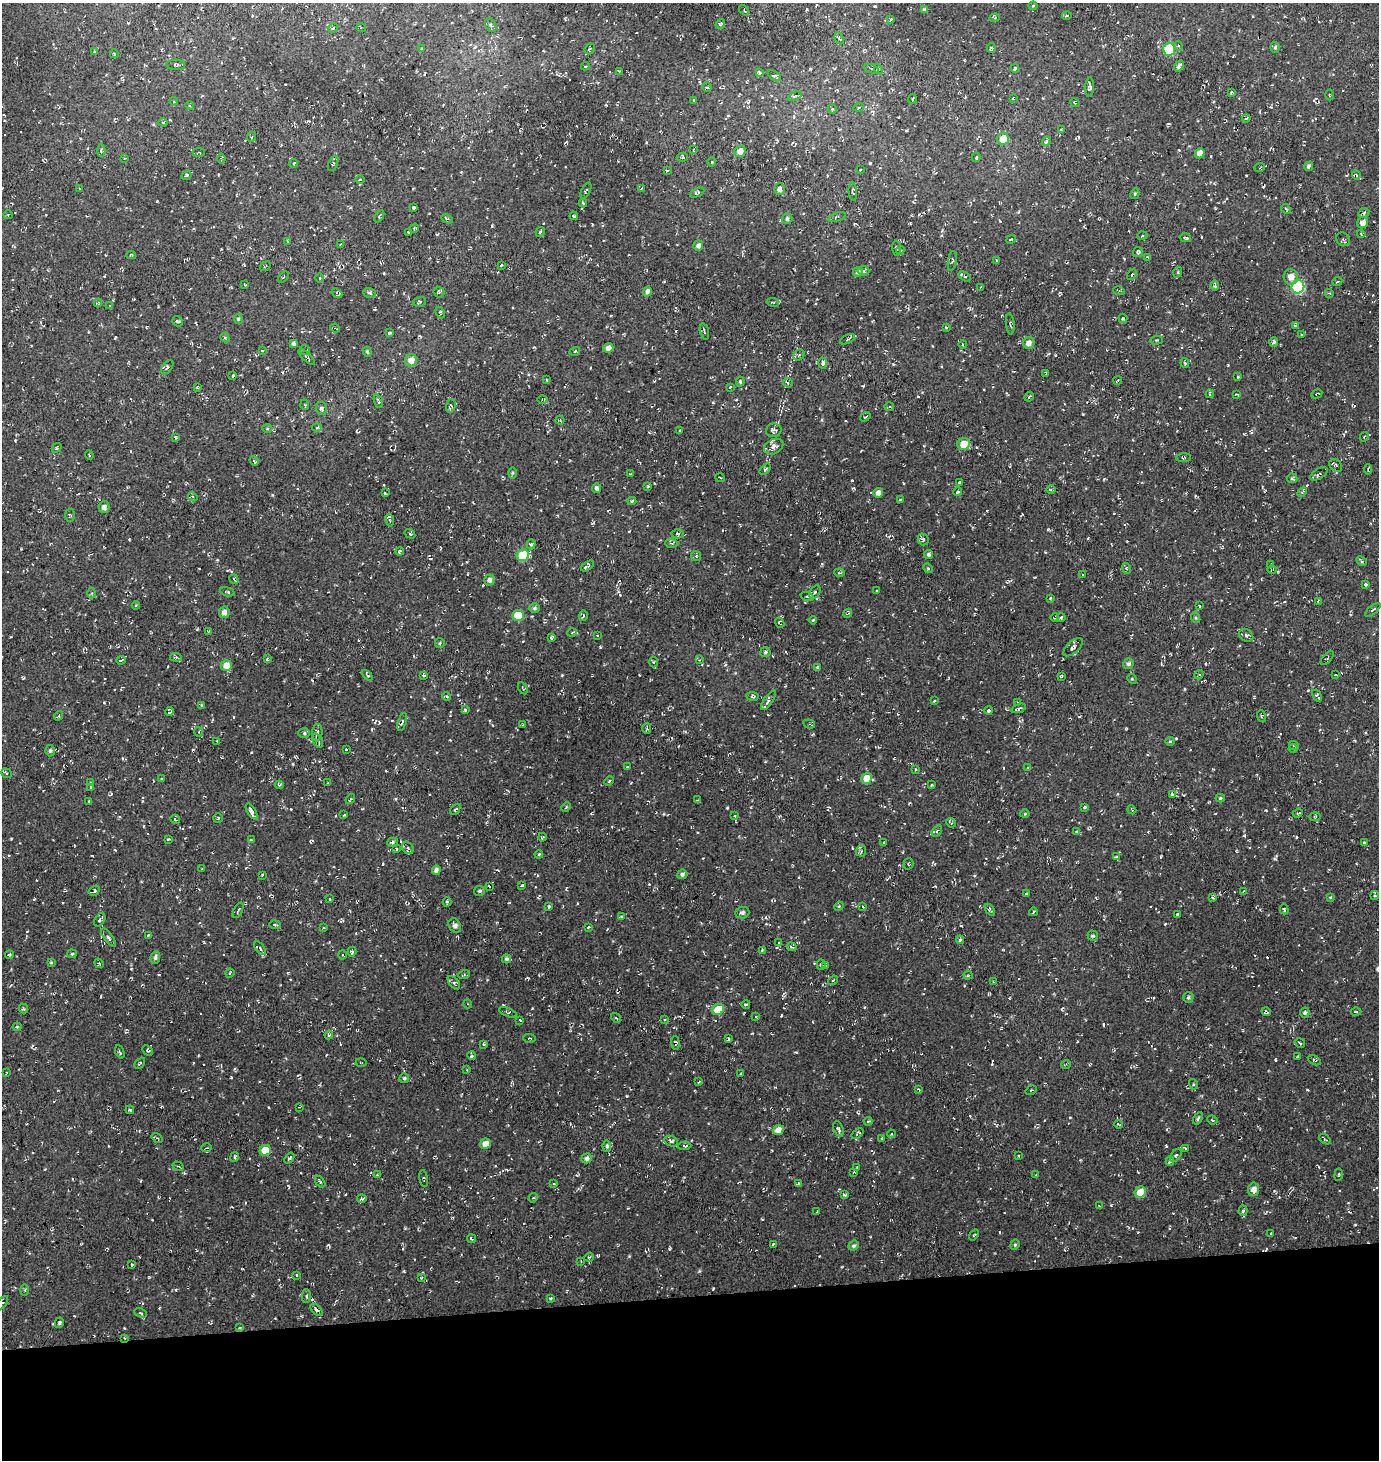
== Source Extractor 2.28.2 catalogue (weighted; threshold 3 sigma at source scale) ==
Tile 8 of 3 x 3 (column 2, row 3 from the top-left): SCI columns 1404-2780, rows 129-1586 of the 4198 x 4559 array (HDU 1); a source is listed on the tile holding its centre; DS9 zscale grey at full resolution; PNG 1381 x 1462 px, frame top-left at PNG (2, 3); each listed source drawn as its Kron ellipse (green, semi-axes under 4 px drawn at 4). Shown black and unused: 11% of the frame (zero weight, under 3 of 4 exposures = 5% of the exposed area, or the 3 px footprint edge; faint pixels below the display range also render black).
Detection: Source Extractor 2.28.2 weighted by HDU 2 'WHT'; one run over the whole footprint, this tile lists its part. Background 0.00417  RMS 0.0048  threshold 0.0217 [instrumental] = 3 sigma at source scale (4.5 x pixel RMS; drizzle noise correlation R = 1.50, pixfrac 1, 0.0396/0.0396 arcsec/px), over >= 5 px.
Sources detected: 788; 37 cosmic-ray / hot-pixel residue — neither listed nor drawn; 6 inside a brighter listed object's ellipse — not listed separately; of the other 745, all 500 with FLUX_AUTO >= 0.44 (the completeness limit of this list) listed and drawn (245 fainter detections not listed), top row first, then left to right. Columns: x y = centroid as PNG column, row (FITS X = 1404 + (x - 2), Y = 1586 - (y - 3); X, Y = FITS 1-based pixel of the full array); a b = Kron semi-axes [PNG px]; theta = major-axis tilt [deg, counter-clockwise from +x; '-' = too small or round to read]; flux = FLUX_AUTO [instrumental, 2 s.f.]
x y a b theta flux
1033 6 4 4 - 0.51
744 10 5 4 - 0.73
925 10 4 4 - 1.3
1067 16 5 2 - 0.51
995 18 5 4 - 0.69
891 19 3 3 - 0.59
720 24 5 4 - 0.83
491 25 7 5 -58 0.91
333 28 5 4 - 0.83
361 28 5 3 - 0.45
839 38 6 4 -63 0.99
1179 46 5 3 - 0.59
1275 47 5 4 - 0.75
991 48 5 4 - 0.82
421 49 4 4 - 0.57
590 49 5 5 - 0.71
1169 49 6 6 - 25
94 51 3 2 - 0.48
114 54 4 3 - 0.6
176 65 9 5 -2 1.1
585 66 4 3 - 0.49
1179 66 6 3 55 1.2
1015 68 4 3 - 0.76
871 69 8 4 -19 0.78
878 69 5 4 - 0.93
619 71 4 3 - 0.47
759 72 4 4 - 1.4
774 76 7 4 -29 1.6
707 87 5 5 - 0.73
1090 87 10 4 88 1.3
1231 93 4 3 - 0.57
1329 95 5 3 - 0.46
795 96 8 4 26 0.92
1013 98 3 2 - 0.51
912 99 5 3 - 0.49
694 100 3 3 - 0.47
174 101 4 3 - 0.72
1075 103 5 3 - 0.49
190 106 4 3 - 0.48
859 107 5 3 - 0.59
832 109 4 4 - 0.53
1246 118 4 3 - 0.46
163 123 4 3 - 0.5
1061 129 3 2 - 0.57
251 137 5 3 - 0.54
1003 139 6 6 - 7.2
1047 141 5 4 - 0.93
101 150 6 4 86 1.3
693 150 4 3 - 0.45
740 151 6 5 - 3.4
199 152 6 3 3 0.49
1200 153 5 4 - 3.1
682 157 5 4 - 0.73
976 157 5 3 - 0.51
125 158 4 4 - 0.48
221 159 5 2 - 0.5
712 162 5 3 - 0.44
294 163 4 4 - 0.73
333 164 8 4 64 0.75
1308 166 5 4 - 0.95
1260 167 5 3 - 0.52
861 169 3 2 - 0.64
667 170 4 3 - 0.5
186 175 5 3 - 0.72
1356 175 5 3 - 0.46
360 180 5 3 - 0.47
79 188 4 3 - 0.48
641 188 4 3 - 0.48
779 189 6 5 - 1.7
586 191 8 3 62 0.61
697 192 7 4 28 1
853 192 9 3 -87 0.71
1135 194 5 4 - 0.54
583 203 4 2 - 0.76
413 208 3 3 - 0.79
1286 209 5 3 - 0.6
1364 213 6 4 25 0.95
8 215 5 4 - 0.52
379 216 6 4 58 0.62
574 216 4 3 - 0.71
837 217 9 4 18 0.88
447 219 6 3 -27 0.72
787 219 5 5 - 1.3
1363 223 6 5 - 3.7
414 228 5 3 - 0.62
408 232 3 3 - 0.56
540 232 5 4 - 0.63
1361 234 4 3 - 0.52
1142 236 5 3 - 0.47
1185 238 6 3 -13 1
1011 239 5 3 - 0.52
1343 239 7 6 - 1.1
288 241 3 3 - 0.52
340 245 4 3 - 0.5
698 246 5 4 - 1.8
897 248 7 3 -88 0.65
900 250 4 3 - 0.64
1138 252 5 5 - 1
131 255 5 4 - 0.53
1148 257 4 3 - 0.7
997 260 3 3 - 0.55
952 261 10 4 80 0.93
501 265 3 2 - 0.44
265 266 6 3 37 0.45
863 271 6 5 - 1.1
858 272 5 5 - 1.3
1178 272 5 3 - 0.48
1132 274 6 3 56 0.63
965 276 7 4 -29 0.9
283 277 7 2 46 0.48
1291 277 8 7 - 3.4
320 278 5 3 - 0.45
1337 281 5 3 - 0.53
245 284 4 2 - 0.46
1215 286 5 2 - 0.59
981 287 4 3 - 0.53
1298 287 7 6 - 51
647 291 5 3 - 1.6
1119 291 6 4 -17 0.64
439 292 6 5 - 0.74
337 293 6 3 -37 0.91
370 293 6 4 -17 1.1
1329 293 4 3 - 0.47
419 302 6 5 - 0.73
773 302 6 3 -11 0.8
98 303 4 3 - 0.64
109 306 3 3 - 0.49
440 313 6 3 -65 0.54
1123 318 5 4 - 0.59
238 319 5 3 - 0.52
177 321 6 4 -38 0.77
1010 324 10 3 -84 0.83
1295 325 4 3 - 0.87
335 328 5 3 - 0.48
946 328 3 2 - 0.65
704 331 9 2 -77 0.66
389 333 3 3 - 0.66
1302 335 4 3 - 0.45
225 338 5 3 - 0.57
847 339 8 2 27 0.55
1156 340 6 2 5 0.45
1274 342 5 4 - 0.9
1029 343 6 5 - 2.6
294 344 4 4 - 1.2
963 344 4 2 - 0.5
608 348 5 5 - 2.5
262 350 3 2 - 0.52
305 350 5 5 - 0.73
575 351 5 3 - 0.45
367 352 5 4 - 0.56
799 355 6 5 - 0.86
307 357 10 4 -43 1.1
411 360 6 6 - 3.8
823 363 5 3 - 1.6
1185 363 5 4 - 0.53
167 367 8 4 54 1.3
1046 373 4 2 - 0.46
233 376 4 2 - 0.89
1238 377 3 3 - 0.71
547 380 4 3 - 0.53
1118 380 4 2 - 0.54
740 382 5 4 - 0.69
788 383 5 4 - 0.68
197 387 3 3 - 0.52
730 387 3 2 - 0.5
1210 394 4 3 - 0.56
1237 394 4 3 - 0.63
1317 394 6 3 29 0.67
1029 397 5 3 - 0.64
542 400 5 2 - 0.52
378 401 7 3 -69 0.66
305 405 5 3 - 0.45
451 406 7 4 73 0.99
889 407 5 3 - 0.56
321 409 6 5 - 1.1
865 417 6 3 34 0.59
560 420 4 4 - 0.57
267 428 5 3 - 0.47
317 428 5 3 - 0.44
774 430 8 7 - 1.6
679 431 4 3 - 0.81
176 437 4 3 - 0.6
1364 437 5 3 - 0.51
964 444 6 6 - 6.6
774 447 10 7 28 2.3
57 448 5 4 - 0.62
89 455 4 2 - 0.61
1184 458 7 3 3 0.59
254 461 5 3 - 0.99
1336 465 7 5 -45 1.1
765 469 7 3 44 0.69
1368 469 5 3 - 0.65
512 473 6 4 89 0.63
630 474 3 2 - 0.52
1319 474 9 5 32 1.2
720 478 5 3 - 0.51
1292 478 5 5 - 0.68
960 483 3 3 - 0.69
648 486 3 3 - 0.48
596 488 4 4 - 1.4
1051 490 5 3 - 0.56
958 492 4 3 - 0.69
1302 492 6 3 45 0.65
385 493 3 2 - 0.59
878 493 5 4 - 2.3
193 497 5 3 - 0.51
900 500 3 3 - 0.66
632 501 4 4 - 0.71
104 507 6 5 - 2.3
70 515 6 5 - 0.63
389 520 7 3 -79 0.7
410 534 6 4 -33 0.72
677 534 6 4 -2 0.96
923 539 6 5 - 1
671 543 6 3 -2 0.66
531 544 5 4 - 0.68
400 551 4 3 - 0.61
929 554 4 4 - 1.1
523 555 6 5 - 17
696 556 5 4 - 0.76
1362 561 6 4 -29 0.74
1271 565 3 3 - 0.84
587 566 7 3 35 1.3
928 568 5 4 - 0.57
1126 568 5 4 - 0.64
1272 569 5 3 - 0.49
839 573 5 3 - 0.51
1082 575 3 3 - 0.48
234 579 5 3 - 0.5
489 580 5 5 - 1.8
1366 585 3 3 - 0.7
876 590 3 2 - 0.52
227 592 7 4 -14 0.64
815 592 7 5 57 1.2
92 593 5 3 - 0.56
807 596 6 4 -16 0.85
1050 598 3 3 - 0.54
1318 601 3 2 - 0.56
136 605 4 4 - 0.44
1199 606 4 3 - 0.56
534 608 5 4 - 0.9
1373 610 9 3 40 0.85
224 612 5 5 - 2.1
848 613 5 3 - 0.7
518 615 5 5 - 14
583 616 5 3 - 0.58
1061 617 4 3 - 0.77
1055 618 4 3 - 0.58
1196 618 5 3 - 0.59
813 620 4 4 - 0.62
780 623 5 3 - 0.91
209 631 3 3 - 0.54
572 633 5 3 - 0.46
1246 635 7 6 - 1.2
598 636 3 3 - 0.74
551 637 3 3 - 1
440 643 5 4 - 0.56
1073 647 12 5 42 1.6
765 652 5 5 - 0.93
176 657 6 4 -6 0.82
1327 658 8 4 49 0.74
267 659 3 3 - 0.67
121 660 4 2 - 0.68
699 660 4 3 - 0.83
653 662 5 3 - 0.49
1128 664 5 5 - 1.2
226 666 5 5 - 5.3
817 667 4 3 - 0.58
367 675 6 4 -45 0.77
424 675 3 3 - 0.85
1199 675 5 3 - 0.81
1335 675 3 3 - 0.54
1061 676 4 3 - 0.5
1132 679 5 4 - 0.51
523 688 6 2 -61 0.48
1317 695 6 3 -61 1.1
447 696 4 3 - 0.84
752 696 6 4 -7 0.64
768 700 11 4 55 1.4
934 701 4 2 - 0.5
1017 703 3 3 - 0.6
202 706 4 3 - 0.51
1019 708 7 3 21 0.89
465 710 3 3 - 0.83
989 710 4 3 - 1.1
169 711 4 4 - 0.84
59 716 5 3 - 0.58
1261 716 6 4 -71 0.56
402 722 9 3 73 0.78
809 724 6 4 -20 0.69
522 725 2 2 - 0.47
647 728 5 4 - 0.91
199 732 5 3 - 0.45
304 733 6 5 - 0.79
317 733 9 5 85 1.2
217 741 3 2 - 0.44
318 741 7 5 -66 1.4
1170 741 4 4 - 0.56
1294 746 5 3 - 0.52
1293 748 4 3 - 0.48
346 749 3 3 - 0.6
50 751 6 4 87 0.95
627 767 3 2 - 0.45
1027 768 4 3 - 0.55
915 769 3 2 - 0.5
6 773 5 4 - 0.83
867 778 5 5 - 6.5
162 779 4 3 - 0.47
609 781 5 3 - 0.49
90 783 3 2 - 0.44
328 783 3 2 - 0.5
279 785 4 4 - 0.61
931 785 3 2 - 0.68
91 787 3 3 - 0.77
1172 794 4 3 - 1.2
1220 798 4 4 - 0.73
350 799 5 3 - 0.5
697 800 3 2 - 0.45
89 801 3 3 - 0.52
566 807 5 3 - 0.48
1084 807 3 3 - 0.9
455 809 6 3 48 0.52
1132 810 4 3 - 0.48
252 811 9 4 -59 1.9
1298 813 5 2 - 0.63
1025 814 4 4 - 0.48
344 815 3 3 - 0.51
734 816 3 2 - 0.52
1315 817 5 3 - 0.59
218 818 4 4 - 0.65
175 819 5 3 - 0.71
951 823 5 3 - 0.62
937 831 6 3 54 0.54
1076 831 4 4 - 0.63
542 837 4 3 - 0.62
168 839 4 3 - 0.56
251 840 3 2 - 0.58
392 842 6 4 17 1
884 843 3 2 - 0.66
1364 843 4 3 - 0.62
408 848 6 5 - 1.2
396 849 3 2 - 0.48
861 851 5 5 - 0.92
539 854 4 3 - 0.46
1116 857 3 3 - 0.62
909 864 5 5 - 0.62
202 869 3 2 - 0.5
436 870 4 4 - 1.6
682 874 5 4 - 1.1
262 875 4 2 - 0.67
522 885 3 2 - 0.52
489 886 3 2 - 0.48
94 891 6 4 33 1.1
480 891 6 5 - 0.98
1243 891 4 2 - 0.52
1026 894 3 3 - 0.59
1375 895 4 4 - 0.82
1212 897 3 3 - 0.99
1330 897 4 4 - 0.44
329 899 3 3 - 0.83
447 902 4 2 - 0.67
839 906 5 4 - 0.49
862 906 4 3 - 0.51
549 907 4 3 - 0.62
1284 909 5 3 - 0.63
238 910 8 2 63 0.53
990 910 7 4 -55 0.75
1033 912 4 3 - 0.46
742 913 7 6 - 1.4
1177 914 3 3 - 0.74
621 917 3 3 - 0.58
100 920 7 5 53 1
275 925 5 3 - 0.55
455 926 8 5 -59 1.9
588 927 3 3 - 0.57
323 928 4 3 - 0.48
148 936 4 3 - 0.46
1093 936 5 4 - 0.83
108 938 11 4 -53 1.3
960 940 4 4 - 0.67
779 942 4 3 - 0.82
792 947 5 3 - 0.7
260 948 8 4 -53 0.84
762 950 3 3 - 0.49
352 952 5 4 - 0.68
9 954 4 3 - 0.7
72 954 5 4 - 0.59
342 955 4 4 - 0.68
155 957 6 5 - 1.1
506 959 4 4 - 1
51 962 4 4 - 0.47
99 963 5 4 - 0.74
821 965 5 4 - 0.99
825 965 4 3 - 0.69
230 973 5 3 - 0.49
464 975 6 4 19 0.59
968 975 4 4 - 0.52
833 980 5 3 - 0.44
993 981 4 3 - 0.61
454 983 8 4 -49 1.1
1188 997 5 5 - 0.86
468 1004 4 3 - 0.45
746 1004 4 3 - 0.45
23 1009 5 4 - 0.7
718 1010 6 5 - 12
508 1012 9 3 -22 0.63
1266 1012 4 3 - 0.66
1356 1012 5 3 - 0.5
1305 1013 5 5 - 0.91
756 1016 4 3 - 0.57
616 1018 5 3 - 0.46
665 1019 4 3 - 0.65
520 1020 3 2 - 0.47
17 1027 4 4 - 0.66
329 1035 4 3 - 0.5
529 1038 6 4 -3 0.62
729 1039 3 3 - 0.79
675 1043 7 3 -87 0.95
1300 1043 5 2 - 0.46
484 1044 3 3 - 0.7
148 1050 6 3 -44 0.51
120 1052 7 3 -68 0.56
472 1056 4 3 - 1.2
1298 1057 4 3 - 0.65
1314 1060 7 4 -30 0.88
140 1063 6 3 43 0.65
361 1063 5 3 - 0.45
1066 1064 5 3 - 0.46
467 1069 3 2 - 0.47
7 1072 4 3 - 0.5
741 1073 3 2 - 0.51
404 1078 5 5 - 0.82
699 1082 3 2 - 0.52
1193 1084 5 3 - 0.51
919 1089 3 3 - 0.52
1031 1090 6 3 36 0.51
299 1107 3 2 - 0.48
130 1110 4 3 - 0.69
1198 1118 6 3 58 0.76
1212 1120 5 3 - 0.56
868 1121 4 4 - 0.56
1118 1124 4 2 - 0.5
839 1129 8 5 -70 1.1
778 1130 5 5 - 3.7
858 1134 7 3 37 0.7
891 1134 4 4 - 0.6
157 1138 6 3 -36 0.57
882 1138 3 3 - 0.6
1325 1139 6 3 -39 0.66
671 1141 7 5 -25 1.2
485 1144 5 5 - 3.7
607 1146 6 4 -84 1.2
685 1146 6 3 3 0.68
207 1148 5 3 - 0.61
1185 1148 3 3 - 0.71
265 1150 5 5 - 10
1019 1155 3 2 - 0.68
1176 1155 7 4 52 0.92
235 1157 5 3 - 0.7
289 1158 6 3 51 1.1
587 1158 5 4 - 1.5
1170 1161 5 4 - 0.81
178 1166 6 3 -33 0.51
857 1167 3 2 - 0.66
854 1172 3 2 - 0.67
378 1175 3 3 - 0.7
1036 1175 4 3 - 0.45
1339 1175 6 3 81 0.45
424 1179 8 2 -80 0.59
320 1182 6 4 -54 0.71
554 1183 4 3 - 0.52
798 1183 3 2 - 0.68
1254 1189 7 5 84 3.3
1140 1192 6 5 - 6.1
845 1195 3 3 - 0.86
533 1198 5 4 - 0.56
362 1199 5 4 - 0.91
1099 1206 3 3 - 0.55
1243 1211 5 4 - 0.79
817 1212 4 2 - 0.59
1271 1233 3 3 - 0.74
974 1235 6 3 53 0.45
472 1239 4 3 - 0.74
773 1244 3 2 - 0.57
1015 1245 5 4 - 0.64
854 1246 5 4 - 0.97
589 1257 5 4 - 0.65
581 1261 3 2 - 0.47
132 1265 4 3 - 0.83
297 1275 3 2 - 0.79
421 1278 4 3 - 0.5
25 1290 6 4 90 0.64
306 1296 7 4 -88 1.2
550 1298 4 3 - 0.57
2 1303 8 3 53 0.72
316 1310 7 4 -44 1.8
141 1313 6 3 -27 0.58
59 1323 5 4 - 0.76
240 1328 4 3 - 0.67
125 1338 3 3 - 0.52
Overlapping masked pixels (flux is a lower limit): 1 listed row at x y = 125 1338
Isophote crosses this tile's border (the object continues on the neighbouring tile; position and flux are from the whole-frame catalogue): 1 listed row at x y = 2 1303
Unlisted compact peaks at least as high as the median listed source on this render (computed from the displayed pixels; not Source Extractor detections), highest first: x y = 1244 835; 669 1249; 870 163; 1111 1205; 699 1271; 34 899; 1278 572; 1083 414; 383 864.